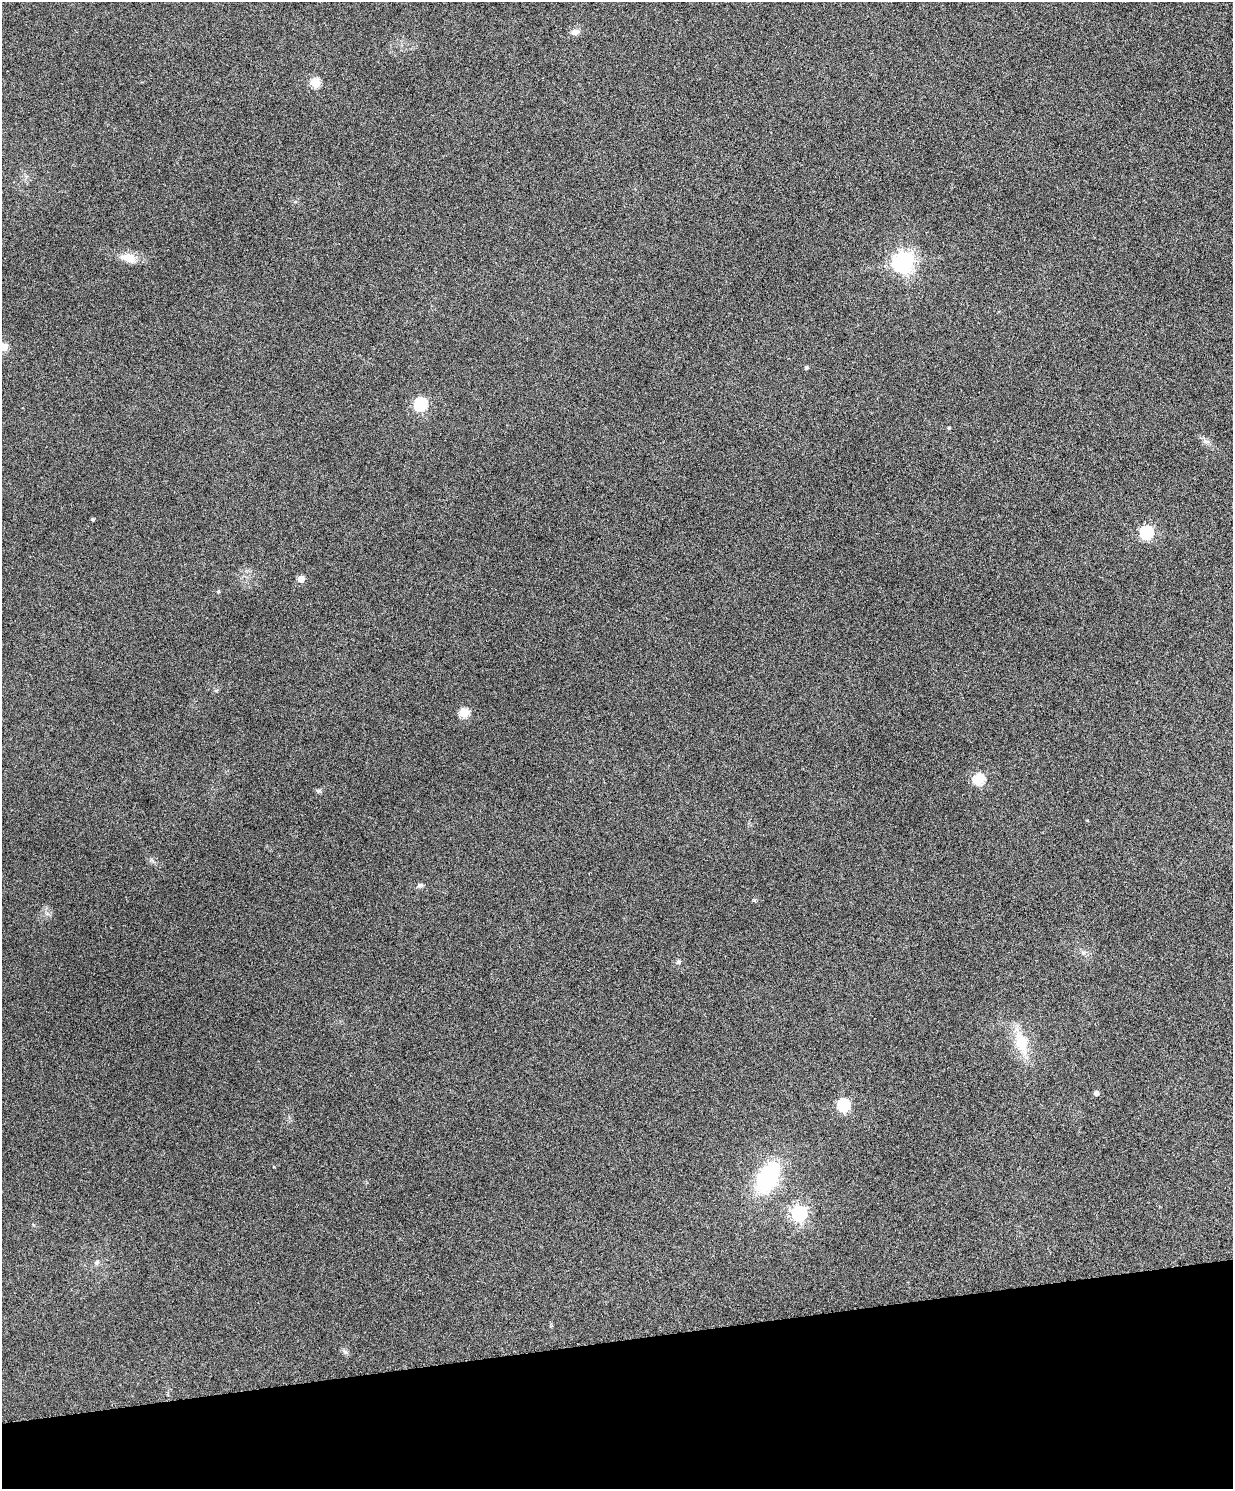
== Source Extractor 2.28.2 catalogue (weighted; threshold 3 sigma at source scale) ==
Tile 10 of 4 x 3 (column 2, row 3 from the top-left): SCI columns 1234-2464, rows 144-1630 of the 4928 x 4863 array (HDU 1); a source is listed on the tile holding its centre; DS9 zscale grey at full resolution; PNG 1235 x 1491 px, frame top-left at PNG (2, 2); no overlay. Shown black and unused: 10% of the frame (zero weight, under 4 of 8 exposures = <1% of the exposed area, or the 3 px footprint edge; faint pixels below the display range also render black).
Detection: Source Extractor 2.28.2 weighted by HDU 2 'WHT'; one run over the whole footprint, this tile lists its part. Background 0.0712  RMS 0.0043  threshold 0.0176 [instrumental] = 3 sigma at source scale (4.09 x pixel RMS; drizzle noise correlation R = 1.36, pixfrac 0.8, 0.05/0.05 arcsec/px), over >= 5 px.
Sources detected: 22; all 22 listed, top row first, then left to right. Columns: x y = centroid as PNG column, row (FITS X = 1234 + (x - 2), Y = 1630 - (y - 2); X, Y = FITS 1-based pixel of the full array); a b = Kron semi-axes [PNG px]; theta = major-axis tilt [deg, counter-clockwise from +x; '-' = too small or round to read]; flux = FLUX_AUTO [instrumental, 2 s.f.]
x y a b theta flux
575 32 11 8 30 1.8
315 83 5 5 - 20
129 258 21 11 -14 5
903 262 8 7 - 230
4 347 5 5 - 13
806 367 4 4 - 0.74
420 404 7 6 - 48
949 428 4 3 - 0.46
92 519 3 3 - 0.67
1146 532 6 6 - 66
301 579 5 4 - 6.9
218 591 5 4 - 0.44
464 713 5 5 - 20
979 779 6 5 - 36
420 885 7 6 - 1.1
678 962 6 5 - 0.76
1021 1042 16 9 -75 12
1096 1093 4 4 - 2
844 1105 6 6 - 46
768 1178 26 16 60 42
799 1213 6 6 - 97
97 1262 7 6 - 1.1
Isophote crosses this tile's border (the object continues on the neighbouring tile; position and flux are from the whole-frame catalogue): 1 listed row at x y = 4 347
Unlisted compact peaks at least as high as the median listed source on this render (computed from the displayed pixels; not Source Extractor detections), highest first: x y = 319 791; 754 900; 345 1352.